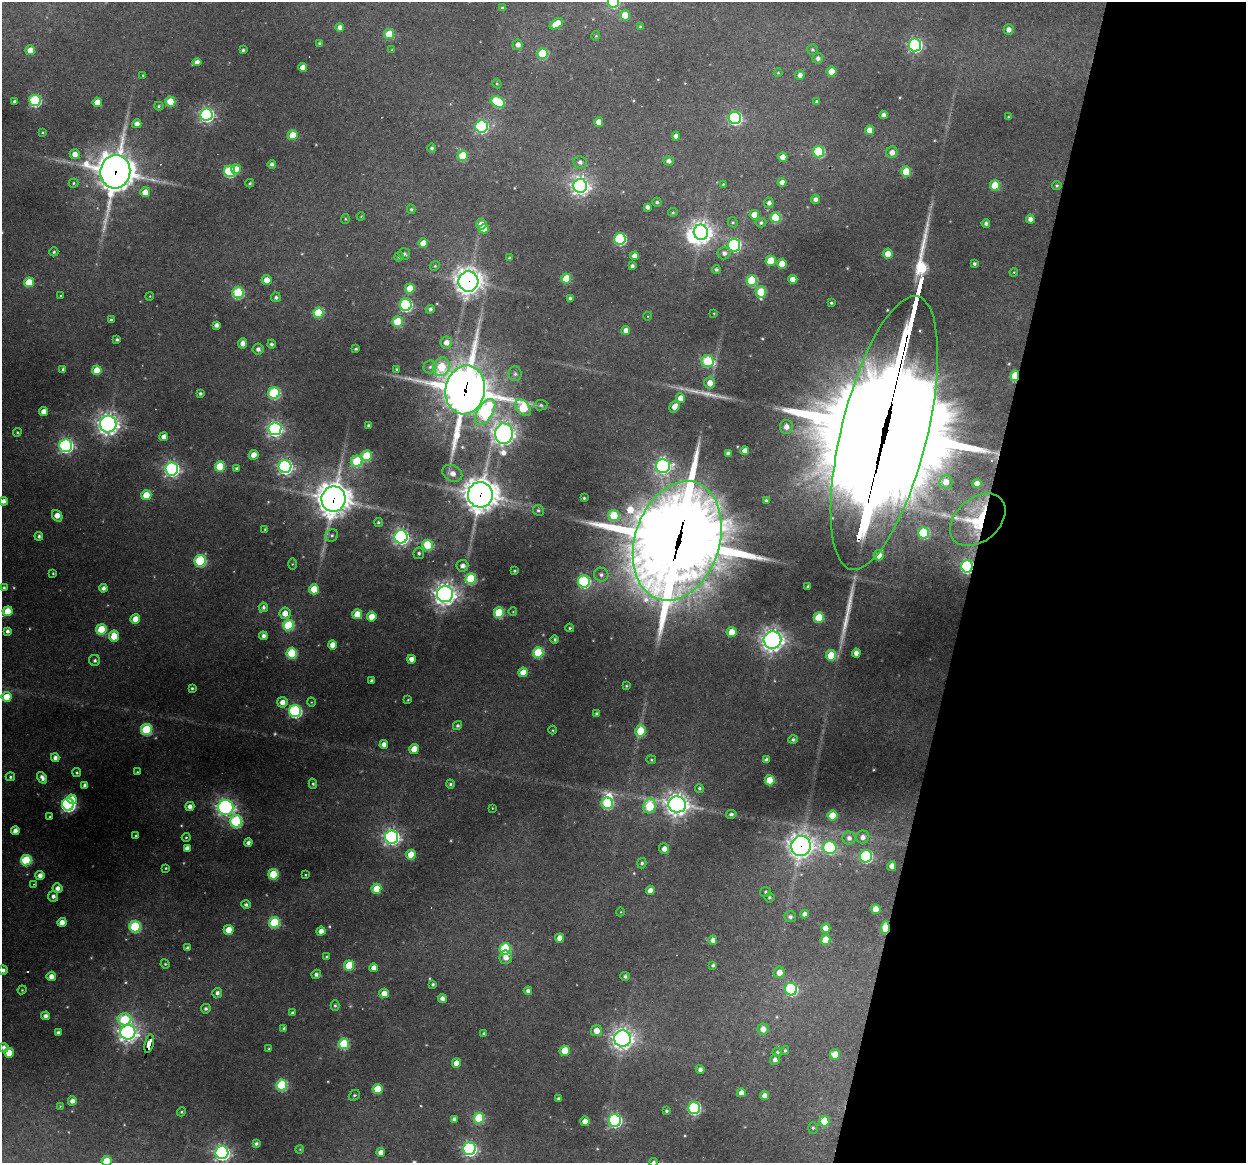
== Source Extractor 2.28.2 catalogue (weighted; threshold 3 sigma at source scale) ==
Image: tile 8 of 4 x 4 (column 4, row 2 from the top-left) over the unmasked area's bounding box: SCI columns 3732-4975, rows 2438-3598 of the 4975 x 4996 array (HDU 1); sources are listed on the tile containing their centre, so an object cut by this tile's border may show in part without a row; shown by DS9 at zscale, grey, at full resolution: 1 PNG px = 1 image px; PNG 1248 x 1165 px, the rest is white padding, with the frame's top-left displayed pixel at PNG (2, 2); every listed detection drawn as its Kron ellipse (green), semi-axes under 4 PNG px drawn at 4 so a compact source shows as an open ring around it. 22% of this frame is shown black and not used: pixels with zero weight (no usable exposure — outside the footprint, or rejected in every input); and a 3 px margin inside the footprint's outer edge (the drizzle kernel's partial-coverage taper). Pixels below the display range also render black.
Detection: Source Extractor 2.28.2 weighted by HDU 2 'WHT'; one run over the whole footprint, this tile lists its part. Background 0.342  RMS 0.014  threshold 0.0634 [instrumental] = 3 sigma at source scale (4.5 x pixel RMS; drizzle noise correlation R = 1.50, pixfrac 1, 0.05/0.05 arcsec/px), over >= 5 px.
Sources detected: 389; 2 too faint to see at this stretch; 2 inside a brighter object's white glare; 3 cosmic-ray / hot-pixel residue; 1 long thin detection or spike segment (spike, bleed or trail) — neither listed nor drawn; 4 inside a brighter listed object's ellipse — not listed separately; the other 377 listed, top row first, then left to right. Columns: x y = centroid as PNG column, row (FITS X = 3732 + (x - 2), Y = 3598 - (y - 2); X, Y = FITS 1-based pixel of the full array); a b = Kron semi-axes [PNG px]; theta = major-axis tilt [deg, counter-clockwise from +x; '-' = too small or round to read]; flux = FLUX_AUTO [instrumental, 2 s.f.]
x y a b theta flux
613 2 6 5 - 140
502 8 4 4 - 3.4
625 15 5 5 - 43
556 24 7 5 32 30
340 27 4 4 - 8.1
640 27 3 3 - 2.9
1009 29 5 5 - 7.5
389 34 5 5 - 54
596 36 5 4 - 1.5
319 43 4 3 - 1.8
518 45 5 5 - 7.4
915 45 6 6 - 320
30 50 5 5 - 16
243 50 3 3 - 2.3
392 50 4 3 - 1.5
812 50 5 5 - 2.5
542 54 5 5 - 81
818 58 5 5 - 5.3
197 62 4 4 - 8.5
303 67 4 4 - 17
832 71 5 5 - 25
778 73 4 4 - 1.3
143 75 4 3 - 1.2
800 75 5 4 - 7.3
497 84 5 3 - 1.6
35 100 5 5 - 170
15 101 4 3 - 2.7
170 101 5 5 - 41
97 102 5 4 - 23
498 102 8 5 -32 85
817 102 4 3 - 4.5
159 106 4 4 - 2
206 115 6 6 - 370
884 115 4 4 - 6
1008 117 4 3 - 1.4
735 118 6 6 - 270
599 122 5 4 - 13
137 124 4 4 - 9.2
482 126 6 6 - 240
869 130 5 4 - 17
43 132 3 2 - 1.3
293 135 5 5 - 38
676 136 4 4 - 7.9
432 148 4 4 - 3.7
819 152 6 5 - 100
892 152 6 5 - 9.1
75 154 5 5 - 11
463 156 5 5 - 56
783 157 5 4 - 11
668 161 5 4 - 6.1
580 162 6 6 - 5.3
272 164 4 4 - 4.4
236 169 5 5 - 18
230 171 6 5 - 150
115 172 17 15 83 3000
906 172 5 5 - 48
782 182 4 4 - 9
73 183 5 4 - 1.9
250 183 4 3 - 1.8
723 184 4 3 - 1.2
995 185 5 5 - 56
1057 185 5 4 - 2.4
580 186 7 7 - 610
145 192 5 5 - 16
815 199 4 4 - 5.8
657 202 4 4 - 2.2
769 203 5 5 - 5.8
647 207 4 4 - 4.8
411 209 4 4 - 2.2
673 212 5 4 - 1.9
754 215 5 5 - 23
361 216 4 3 - 1.1
775 218 5 5 - 74
345 219 5 4 - 1.6
1030 219 4 4 - 8.5
733 222 5 5 - 2
761 223 5 5 - 3.3
986 223 4 4 - 4.1
481 224 5 5 - 16
484 229 5 4 - 14
701 232 8 7 - 1000
620 239 6 6 - 160
423 243 5 5 - 21
734 245 6 6 - 190
54 252 4 4 - 2.3
724 253 6 6 - 6.1
404 254 6 5 - 2.8
888 254 5 5 - 16
634 256 4 4 - 11
399 257 4 4 - 2.4
509 258 3 3 - 2
771 261 5 5 - 40
782 264 5 5 - 29
974 264 3 3 - 3
435 266 5 4 - 2
632 266 4 4 - 3.8
716 269 4 4 - 3.5
1014 272 4 3 - 1.3
566 279 5 5 - 45
793 279 4 4 - 14
266 280 5 5 - 14
752 280 5 5 - 90
468 281 10 10 - 1500
29 282 5 5 - 39
410 288 5 5 - 29
761 292 6 5 - 53
238 293 5 5 - 120
61 295 4 3 - 1.4
150 296 4 3 - 1.2
276 297 5 5 - 3.8
570 298 4 3 - 3.7
831 303 3 3 - 1.9
406 305 6 6 - 220
430 309 4 4 - 4.2
318 313 5 5 - 73
714 313 4 3 - 1.2
648 316 4 3 - 0.98
111 320 4 3 - 2.3
397 322 5 5 - 63
216 325 4 4 - 6.4
626 330 4 4 - 8.5
117 339 3 3 - 3
446 342 6 5 - 10
243 343 5 4 - 9.4
271 344 4 4 - 3.6
258 349 5 5 - 5.8
356 349 3 3 - 2
708 361 6 5 - 100
430 367 6 6 - 4.4
441 367 9 8 - 50
63 369 4 3 - 3
396 369 3 3 - 1.5
97 370 5 5 - 29
515 374 7 6 - 4.5
1015 376 5 4 - 90
710 383 6 5 - 14
465 390 24 19 79 4400
200 393 4 4 - 2.7
274 393 6 5 - 130
681 398 5 4 - 18
541 405 6 5 - 2.9
675 406 6 4 55 13
523 408 10 6 -48 80
44 412 4 4 - 13
485 412 15 7 58 210
108 424 8 8 - 780
368 426 3 3 - 3.3
786 427 7 6 - 10
275 429 6 6 - 430
17 432 4 4 - 1.7
884 433 140 43 76 47000
504 434 10 9 - 970
164 437 4 4 - 10
66 446 6 6 - 370
745 451 4 4 - 11
728 453 4 4 - 5.7
254 455 5 5 - 15
367 456 5 5 - 72
357 461 6 5 - 95
220 466 5 5 - 54
285 466 6 6 - 450
663 466 7 7 - 420
237 468 4 4 - 3.5
172 469 6 6 - 450
452 473 10 8 -28 13
946 482 6 6 - 15
977 484 4 4 - 15
146 495 5 5 - 42
480 495 12 12 - 2100
584 498 3 3 - 1.8
333 499 13 12 - 2300
766 500 3 3 - 2.4
3 501 4 4 - 7.4
538 510 5 5 - 2.9
614 515 5 5 - 52
57 516 6 4 -54 14
978 520 31 21 40 67
378 522 5 4 - 2.2
265 529 4 3 - 1.6
924 533 6 5 - 110
332 535 6 6 - 3.2
39 536 4 3 - 3.2
401 537 6 6 - 520
677 541 61 42 72 14000
428 545 5 5 - 93
419 553 6 5 - 3.3
879 555 5 5 - 19
200 561 6 5 - 140
292 564 5 4 - 1.4
462 566 6 5 - 7.7
967 566 6 5 - 240
514 571 3 2 - 1.7
53 573 3 3 - 1.3
601 575 7 7 - 4.8
471 579 5 5 - 100
584 581 6 6 - 180
808 587 4 3 - 2.9
4 588 3 3 - 2.3
103 588 4 4 - 6.6
314 589 5 5 - 32
445 594 8 8 - 970
263 607 5 4 - 4.6
8 611 5 5 - 38
513 612 4 3 - 1
285 613 5 5 - 15
499 613 5 5 - 86
357 614 5 5 - 36
372 617 5 5 - 23
819 617 5 5 - 58
135 619 5 4 - 20
288 625 5 5 - 99
570 628 4 3 - 1.9
101 629 5 5 - 61
8 631 4 4 - 4.8
731 632 5 5 - 27
114 636 5 5 - 27
263 636 4 4 - 5.9
555 639 4 4 - 2.7
772 640 9 8 - 870
332 645 4 4 - 14
292 653 5 5 - 81
538 653 5 5 - 88
856 653 4 4 - 10
831 655 5 5 - 50
411 659 4 4 - 9.2
95 660 5 5 - 3.3
523 672 5 4 - 25
372 681 4 4 - 5.1
626 686 3 3 - 1.4
192 688 3 3 - 2.4
6 697 5 5 - 34
408 700 4 3 - 1.3
282 702 5 5 - 11
311 702 4 3 - 1.1
295 711 6 6 - 230
597 714 4 4 - 2.7
457 726 5 4 - 2.6
146 730 5 5 - 120
553 730 4 3 - 1.2
640 731 6 5 - 48
793 740 4 4 - 3.1
384 744 4 4 - 8.3
414 749 5 4 - 25
55 758 4 4 - 6.1
651 760 5 4 - 1.9
766 760 4 4 - 5.1
77 772 4 4 - 2.1
137 772 3 3 - 1.4
10 777 4 4 - 2.3
42 778 6 4 -58 6.1
770 780 5 5 - 51
313 784 5 4 - 2.1
450 784 4 4 - 2.9
85 785 4 4 - 7.2
699 788 4 4 - 2.4
72 799 5 4 - 28
607 803 6 5 - 130
677 804 9 8 - 1100
68 805 6 6 - 380
190 806 4 4 - 7.3
650 806 7 6 - 87
226 807 8 7 - 440
492 808 3 2 - 1
731 814 5 4 - 3.2
833 816 5 5 - 38
50 817 3 2 - 1.3
236 821 6 6 - 170
15 831 4 4 - 8.3
136 836 3 3 - 2
186 837 4 3 - 1.7
392 837 6 6 - 510
863 837 6 6 - 8.1
849 838 6 6 - 6.5
248 843 4 4 - 5.2
801 846 10 9 - 1100
830 847 7 6 - 190
187 848 4 4 - 7.6
664 849 5 5 - 9
411 855 5 5 - 32
866 856 6 6 - 170
26 860 5 5 - 95
642 863 5 4 - 3
892 866 5 4 - 10
166 868 4 3 - 1.5
273 874 5 5 - 75
40 875 4 4 - 8.9
305 875 3 2 - 1.2
33 884 2 2 - 0.74
58 888 5 5 - 7.9
376 889 5 5 - 33
650 891 4 4 - 12
766 892 5 5 - 2.9
53 896 5 5 - 6.1
769 897 5 5 - 2.4
246 904 4 4 - 3.3
876 909 5 5 - 28
620 912 4 3 - 1.1
805 914 4 4 - 7.3
790 917 6 5 - 4.8
62 922 4 4 - 12
274 923 5 5 - 95
135 927 6 5 - 130
826 928 5 4 - 16
885 928 6 3 86 89
229 930 5 5 - 23
321 931 4 4 - 11
560 938 4 4 - 14
713 940 4 4 - 8.2
825 940 5 5 - 37
187 948 4 3 - 3.6
505 949 6 5 - 130
326 957 4 4 - 2
506 957 7 6 - 12
165 964 5 4 - 1.7
349 965 5 5 - 58
713 965 3 3 - 3.4
374 968 4 4 - 12
3 970 4 4 - 4.9
779 972 6 5 - 13
316 974 5 4 - 3.8
51 976 5 4 - 11
625 976 5 4 - 3
433 984 3 3 - 2.2
791 989 6 6 - 200
22 990 4 4 - 1.4
528 991 4 4 - 5.3
217 993 5 5 - 4.6
384 993 5 4 - 15
442 998 4 4 - 7.5
335 1006 5 4 - 2.5
206 1009 5 4 - 3.1
292 1013 4 4 - 2.7
46 1016 4 4 - 5.7
124 1019 7 6 - 75
284 1028 3 3 - 2.4
763 1029 5 5 - 13
596 1031 6 5 - 15
58 1032 4 3 - 4
128 1032 7 7 - 760
484 1033 4 3 - 2.5
623 1039 8 8 - 850
149 1044 9 3 77 100
344 1044 5 5 - 85
4 1047 5 4 - 6.2
269 1049 4 3 - 1.8
785 1050 4 3 - 2
565 1051 5 5 - 41
777 1052 5 4 - 2.6
9 1053 5 4 - 22
835 1055 5 5 - 25
775 1060 5 5 - 5.4
456 1063 5 4 - 16
700 1069 4 4 - 5.9
282 1085 5 5 - 120
377 1089 5 5 - 37
741 1093 4 4 - 12
354 1095 6 5 - 2.5
764 1096 4 4 - 9.1
558 1099 3 3 - 3
72 1101 4 4 - 7.6
60 1106 4 4 - 1.3
694 1108 6 6 - 240
666 1111 4 4 - 2.7
181 1112 5 4 - 1.6
479 1118 5 5 - 87
454 1119 4 4 - 4.8
615 1120 6 6 - 310
585 1121 5 4 - 14
824 1121 5 5 - 49
813 1128 6 5 - 2.5
256 1143 4 4 - 2.9
300 1149 4 3 - 1.1
469 1149 6 6 - 370
381 1152 4 4 - 10
222 1153 6 6 - 500
106 1161 5 5 - 34
654 1162 4 4 - 3.3
Overlapping masked pixels (flux is a lower limit): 13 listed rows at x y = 115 172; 468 281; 1015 376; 465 390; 884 433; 480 495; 333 499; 978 520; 677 541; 967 566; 801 846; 885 928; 149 1044
Isophote crosses this tile's border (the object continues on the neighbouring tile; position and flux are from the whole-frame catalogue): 5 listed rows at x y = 613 2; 3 501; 3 970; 106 1161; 654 1162